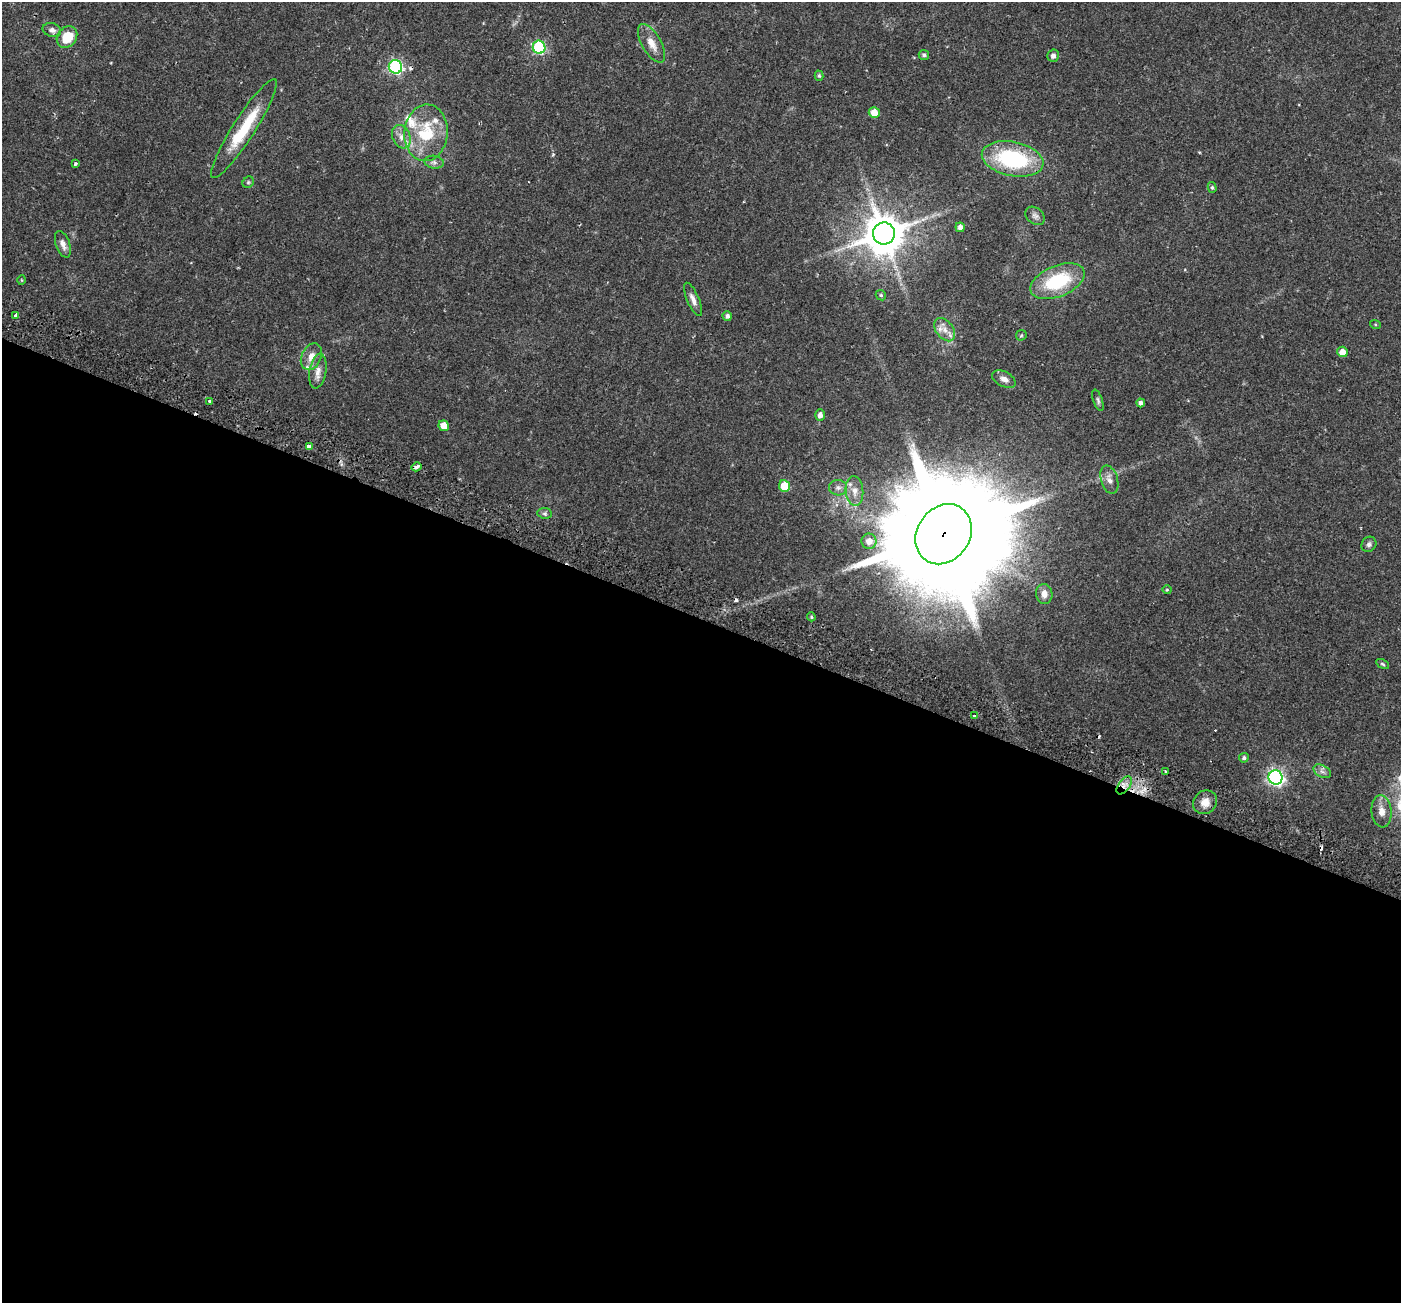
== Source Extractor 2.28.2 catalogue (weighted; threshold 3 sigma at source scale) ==
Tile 14 of 4 x 4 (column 2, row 4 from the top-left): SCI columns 1470-2868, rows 295-1595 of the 5743 x 5856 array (HDU 1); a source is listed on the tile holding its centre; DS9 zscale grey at full resolution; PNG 1403 x 1305 px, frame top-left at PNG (2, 2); each listed source drawn as its Kron ellipse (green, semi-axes under 4 px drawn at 4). Shown black and unused: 53% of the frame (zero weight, under 2 of 3 exposures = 5% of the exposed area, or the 3 px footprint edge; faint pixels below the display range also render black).
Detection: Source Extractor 2.28.2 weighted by HDU 2 'WHT'; one run over the whole footprint, this tile lists its part. Background 0.0345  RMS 0.0037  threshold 0.0165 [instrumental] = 3 sigma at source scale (4.5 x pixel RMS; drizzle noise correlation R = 1.50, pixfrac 1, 0.0396/0.0396 arcsec/px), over >= 5 px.
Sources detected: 73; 7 cosmic-ray / hot-pixel residue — neither listed nor drawn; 5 inside a brighter listed object's ellipse — not listed separately; the other 61 listed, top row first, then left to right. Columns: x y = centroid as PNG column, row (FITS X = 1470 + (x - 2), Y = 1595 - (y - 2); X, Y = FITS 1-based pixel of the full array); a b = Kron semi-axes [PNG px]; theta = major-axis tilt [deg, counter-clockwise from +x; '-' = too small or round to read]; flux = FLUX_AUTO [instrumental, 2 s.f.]
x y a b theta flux
52 30 9 7 -20 1.4
67 37 12 9 54 8.5
652 43 21 9 -60 4.3
539 47 6 6 - 44
924 55 5 5 - 0.77
1053 56 6 5 - 1.3
395 67 7 6 - 63
819 76 5 4 - 0.53
874 113 5 5 - 4.2
244 128 58 11 57 16
426 133 28 21 84 17
401 137 12 9 -68 2.5
1013 159 31 17 -12 33
434 162 10 6 -10 1.3
75 164 3 3 - 1.1
248 182 6 5 - 0.56
1212 187 5 4 - 0.54
1035 216 11 8 -39 1.4
960 227 4 4 - 1.5
884 233 11 11 - 1200
63 244 14 7 -70 1.9
22 280 5 3 - 0.3
1057 281 29 15 22 21
881 295 5 4 - 0.53
693 299 18 6 -67 2
16 315 4 3 - 4.3
727 316 5 4 - 1.2
1375 324 5 3 - 0.37
945 330 13 8 -52 2.9
1021 335 6 5 - 0.47
1342 352 5 5 - 3.1
311 357 14 10 64 3.4
318 371 18 8 81 3
1004 379 13 7 -27 1.8
1098 400 11 4 -70 0.79
209 401 3 3 - 0.53
1141 403 4 4 - 1.2
820 415 5 5 - 1.6
444 426 5 5 - 3.5
309 446 4 3 - 2.4
417 467 5 3 - 3.2
1109 480 15 8 -73 2.3
784 486 6 5 - 7.4
838 488 9 7 -5 1.4
854 491 15 9 -84 3.2
545 513 7 5 -7 0.77
944 534 32 26 55 16000
869 541 7 7 - 2.9
1369 544 8 7 - 1
1167 590 4 4 - 0.41
1044 594 10 8 -80 2.4
811 617 4 3 - 0.44
1382 664 7 4 -28 0.52
974 716 3 3 - 1.4
1244 758 5 4 - 0.74
1165 771 3 2 - 0.38
1322 771 9 6 -29 1.3
1276 777 7 7 - 100
1124 785 10 5 53 2.2
1205 802 12 11 - 3.5
1381 811 16 10 -84 3.3
Overlapping masked pixels (flux is a lower limit): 4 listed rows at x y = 16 315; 417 467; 944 534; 1124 785